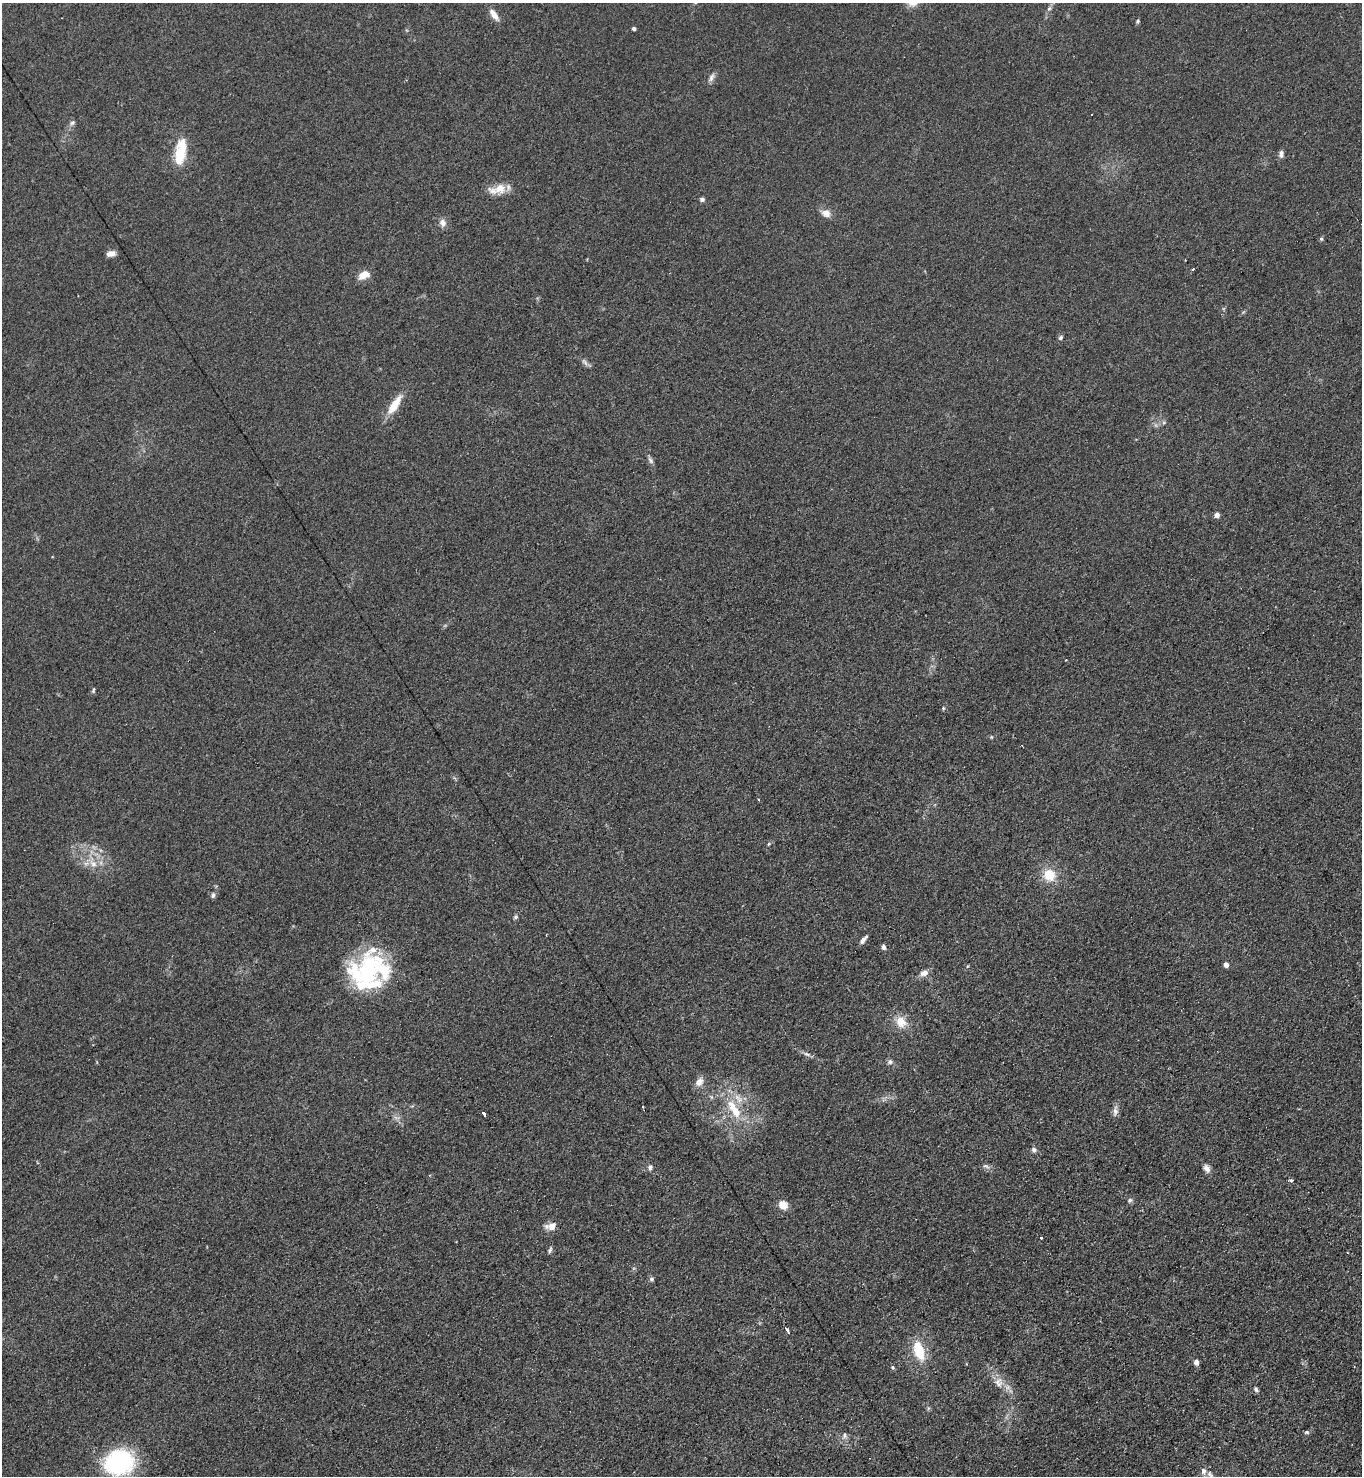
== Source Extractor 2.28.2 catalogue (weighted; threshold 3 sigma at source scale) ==
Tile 6 of 4 x 4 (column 2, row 2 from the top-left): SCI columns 1520-2879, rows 2967-4440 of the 5906 x 5921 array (HDU 1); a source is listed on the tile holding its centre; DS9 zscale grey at full resolution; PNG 1364 x 1478 px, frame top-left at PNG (2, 3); no overlay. Shown black and unused: <1% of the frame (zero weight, under 2 of 3 exposures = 2% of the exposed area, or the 3 px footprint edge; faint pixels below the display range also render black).
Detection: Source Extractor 2.28.2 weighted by HDU 2 'WHT'; one run over the whole footprint, this tile lists its part. Background 0.1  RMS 0.012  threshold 0.0523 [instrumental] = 3 sigma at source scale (4.5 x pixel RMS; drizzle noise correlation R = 1.50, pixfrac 1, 0.05/0.05 arcsec/px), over >= 5 px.
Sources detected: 72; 2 cosmic-ray / hot-pixel residue — not listed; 5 inside a brighter listed object's ellipse — not listed separately; the other 65 listed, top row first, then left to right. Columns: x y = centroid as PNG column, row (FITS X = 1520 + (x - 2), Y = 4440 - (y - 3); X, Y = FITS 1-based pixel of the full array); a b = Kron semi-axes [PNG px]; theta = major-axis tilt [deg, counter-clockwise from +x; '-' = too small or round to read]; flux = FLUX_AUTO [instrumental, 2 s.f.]
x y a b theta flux
1049 8 7 5 44 2.5
494 15 16 7 -54 9
1138 21 5 4 - 1.6
634 28 4 3 - 3.4
711 77 12 6 63 4.3
72 123 8 5 40 2.7
180 152 33 14 78 35
1281 154 9 6 89 3.9
500 189 18 14 20 16
702 199 5 5 - 2.9
826 213 12 10 -21 7.8
443 223 9 8 - 6
1321 239 5 5 - 1.6
111 253 10 6 11 6.7
1185 260 2 2 - 1.2
1192 269 3 3 - 6.4
363 275 13 8 28 13
1060 338 6 5 - 2.2
585 362 11 5 -52 3.5
394 405 26 8 56 21
650 460 9 5 -54 3.1
1217 515 6 6 - 4.6
93 690 7 4 71 1.6
943 708 5 3 - 1.1
991 737 5 3 - 1
758 799 3 2 - 1.4
769 844 5 3 - 1.2
93 864 10 8 -24 8.2
1049 875 14 14 - 23
213 895 7 5 70 2.6
516 917 6 4 42 2.1
863 940 10 4 49 4.7
883 947 7 5 -69 3
1226 964 4 4 - 7.6
367 973 42 37 79 140
924 973 12 7 24 6.2
901 1022 15 14 - 16
807 1054 11 5 -19 3.8
890 1062 7 7 - 3.1
699 1082 11 8 52 8.2
642 1106 3 3 - 3.4
734 1109 33 12 -58 34
1115 1111 15 7 88 5.1
484 1114 4 3 - 94
1034 1150 7 6 - 3.1
986 1166 10 5 -24 3.2
650 1167 8 5 -89 2.9
1207 1168 11 7 -55 5.2
1291 1181 3 3 - 11
1130 1200 7 6 - 2.5
783 1205 8 7 - 14
552 1226 10 9 - 10
1041 1238 3 3 - 2.3
550 1250 8 5 70 2.4
652 1279 7 5 -16 2.2
787 1330 5 3 - 7.1
919 1351 22 11 -73 34
1196 1362 4 4 - 8
893 1367 5 5 - 2
999 1382 14 11 -88 11
1256 1389 8 5 -60 2.5
1307 1432 6 5 - 1.8
845 1435 8 5 -85 2.9
119 1462 24 21 18 150
1204 1471 8 7 - 4.7